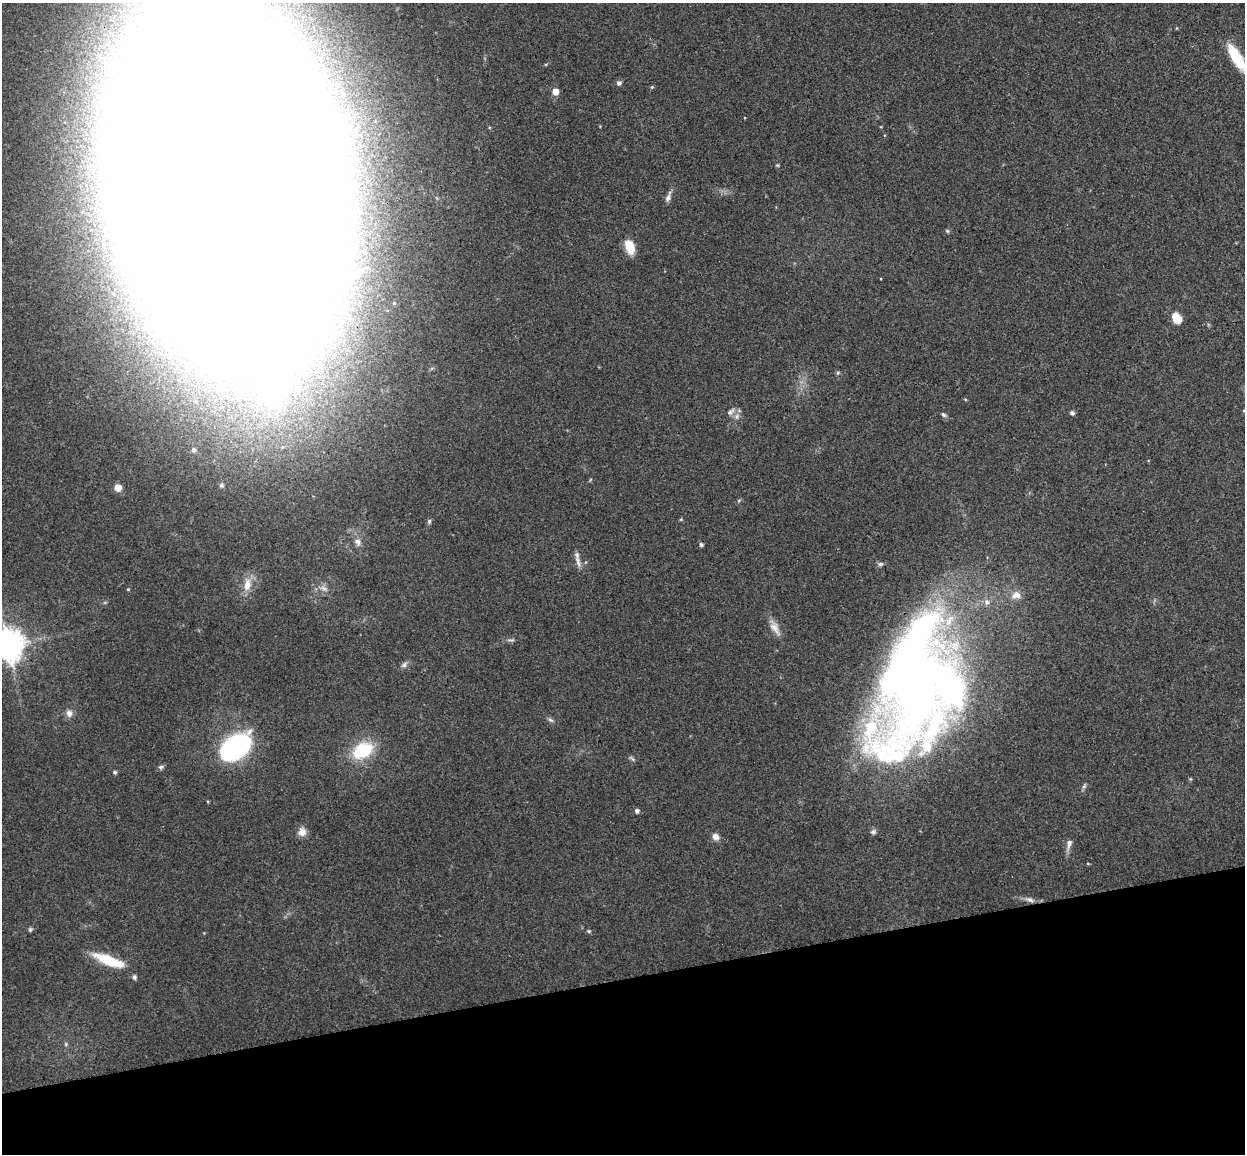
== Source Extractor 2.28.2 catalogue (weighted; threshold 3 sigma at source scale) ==
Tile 14 of 4 x 4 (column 2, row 4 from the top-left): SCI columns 1300-2542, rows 153-1304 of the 5086 x 5028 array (HDU 1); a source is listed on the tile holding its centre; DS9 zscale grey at full resolution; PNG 1247 x 1156 px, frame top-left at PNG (2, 3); no overlay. Shown black and unused: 15% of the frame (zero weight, under 3 of 4 exposures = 5% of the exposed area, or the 3 px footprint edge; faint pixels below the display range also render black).
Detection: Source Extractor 2.28.2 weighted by HDU 2 'WHT'; one run over the whole footprint, this tile lists its part. Background 0.0743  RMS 0.0078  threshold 0.035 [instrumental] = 3 sigma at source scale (4.5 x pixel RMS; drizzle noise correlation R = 1.50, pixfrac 1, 0.05/0.05 arcsec/px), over >= 5 px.
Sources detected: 55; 5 inside a brighter object's white glare — not listed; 2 inside a brighter listed object's ellipse — not listed separately; the other 48 listed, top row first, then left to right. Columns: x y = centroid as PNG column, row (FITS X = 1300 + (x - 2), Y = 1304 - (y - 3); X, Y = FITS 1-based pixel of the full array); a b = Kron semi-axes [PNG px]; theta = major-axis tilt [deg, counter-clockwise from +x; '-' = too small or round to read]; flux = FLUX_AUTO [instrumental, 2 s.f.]
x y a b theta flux
1236 57 30 9 -59 30
619 83 6 5 - 2.3
652 87 4 4 - 0.83
555 92 5 5 - 7.6
227 185 139 87 -69 18000
668 198 10 7 67 3.1
947 231 6 5 - 0.99
629 246 14 8 -68 16
1176 318 11 8 -53 13
731 412 12 6 39 3
1072 413 5 4 - 2.4
943 415 8 5 -45 1.7
194 450 6 5 - 1.9
118 488 6 5 - 11
429 521 7 5 71 1.4
357 542 10 8 -56 3.9
701 545 5 5 - 1.6
578 562 18 6 -73 4.5
880 564 7 5 15 1.8
247 585 19 9 81 9.4
323 588 10 6 -16 3.3
128 589 4 3 - 0.68
1016 595 13 10 6 5.9
987 602 8 7 - 3.2
775 628 21 9 -60 7.5
511 640 10 3 4 1.5
8 645 9 9 - 1300
404 665 10 6 43 2.5
915 683 154 60 83 700
69 713 9 8 - 4
551 720 8 4 -27 1.8
236 747 20 12 33 210
363 750 21 14 29 39
632 759 8 3 -45 1.2
161 767 7 5 22 1.7
115 772 5 5 - 1.3
1084 786 7 4 46 1.5
637 811 5 5 - 2.1
302 832 10 9 - 5.8
873 832 8 6 24 1.9
715 837 9 8 - 3.9
1069 844 14 6 77 4
1030 900 11 6 -20 3
30 929 6 5 - 1.3
589 931 5 4 - 1.1
106 960 30 12 -25 24
134 977 6 5 - 1.7
66 1044 6 5 - 1.3
Overlapping masked pixels (flux is a lower limit): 1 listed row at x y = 227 185
Isophote crosses this tile's border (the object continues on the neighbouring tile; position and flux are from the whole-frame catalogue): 3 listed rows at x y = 1236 57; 227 185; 8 645